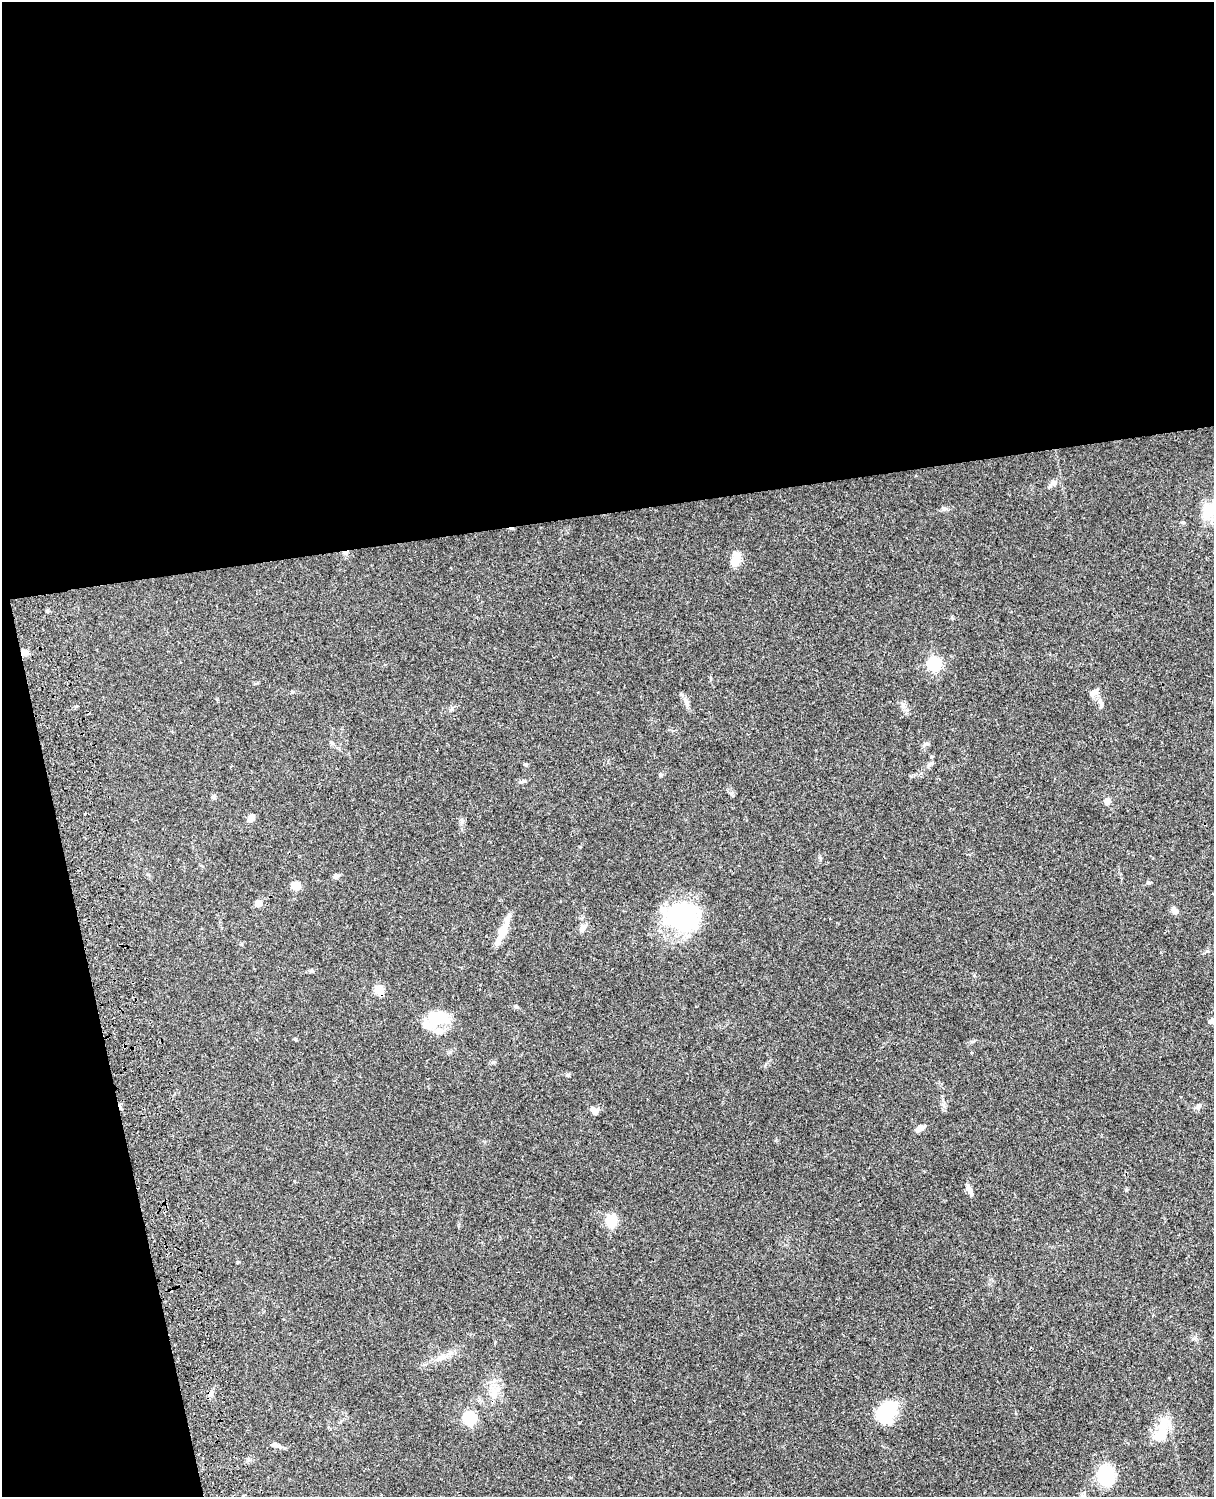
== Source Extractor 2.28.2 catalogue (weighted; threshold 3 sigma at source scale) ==
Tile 1 of 4 x 3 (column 1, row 1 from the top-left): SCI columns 122-1333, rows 3269-4763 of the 5088 x 4927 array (HDU 1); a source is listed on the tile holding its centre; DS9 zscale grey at full resolution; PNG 1216 x 1499 px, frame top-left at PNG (2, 2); no overlay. Shown black and unused: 39% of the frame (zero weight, under 3 of 4 exposures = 6% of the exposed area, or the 3 px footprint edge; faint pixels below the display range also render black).
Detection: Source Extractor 2.28.2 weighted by HDU 2 'WHT'; one run over the whole footprint, this tile lists its part. Background 0.0821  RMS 0.006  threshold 0.0271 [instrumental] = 3 sigma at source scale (4.5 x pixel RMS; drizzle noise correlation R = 1.50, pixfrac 1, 0.05/0.05 arcsec/px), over >= 5 px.
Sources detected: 52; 3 inside a brighter object's white glare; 2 cosmic-ray / hot-pixel residue — not listed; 4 inside a brighter listed object's ellipse — not listed separately; the other 43 listed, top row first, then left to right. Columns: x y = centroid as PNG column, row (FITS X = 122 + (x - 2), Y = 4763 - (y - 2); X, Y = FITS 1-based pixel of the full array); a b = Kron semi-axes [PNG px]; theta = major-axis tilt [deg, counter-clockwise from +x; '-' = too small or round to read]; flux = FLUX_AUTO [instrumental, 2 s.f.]
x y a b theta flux
1053 483 14 6 40 2.4
944 508 8 6 -11 1.6
1183 522 5 4 - 0.82
736 559 18 10 73 7
24 653 9 7 33 3.3
934 664 6 6 - 92
1093 692 11 7 42 2.9
686 702 15 6 -65 2.8
1100 702 13 5 -61 2.5
452 709 8 3 71 0.99
931 763 7 4 18 1
526 765 5 4 - 1.1
660 775 6 4 48 0.76
522 781 9 5 10 1.3
214 797 6 5 - 1.6
1107 801 5 5 - 8.6
251 818 9 7 58 3.2
336 876 8 6 18 1.5
1148 883 6 4 0 0.79
296 886 8 7 - 7.9
258 903 9 8 - 3.2
1175 911 9 5 -58 3.4
682 917 42 33 2 58
582 929 10 7 74 2.5
504 930 29 10 67 8.5
379 990 9 7 -60 8.9
442 1019 30 18 35 15
1212 1021 8 7 - 2.1
493 1062 7 4 43 1
568 1075 6 5 - 0.87
1198 1106 9 7 47 1.9
594 1110 12 8 -44 2.7
920 1128 10 6 26 3.2
969 1190 13 5 -64 3.2
1126 1190 4 4 - 0.95
611 1221 11 9 -89 15
439 1358 10 5 0 2
494 1393 16 10 -72 6.9
887 1411 19 13 58 37
469 1418 6 6 - 73
1162 1435 21 18 56 14
276 1445 17 5 -22 2.1
1106 1475 12 10 -89 43
Overlapping masked pixels (flux is a lower limit): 2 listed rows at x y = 24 653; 379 990
Isophote crosses this tile's border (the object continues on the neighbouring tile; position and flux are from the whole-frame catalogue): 1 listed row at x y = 1212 1021
Unlisted compact peaks at least as high as the median listed source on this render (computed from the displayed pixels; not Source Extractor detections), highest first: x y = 517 1007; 731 793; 295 1039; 820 858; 292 692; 903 704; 449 1052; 925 744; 952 618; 217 699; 462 821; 973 1041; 237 1262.